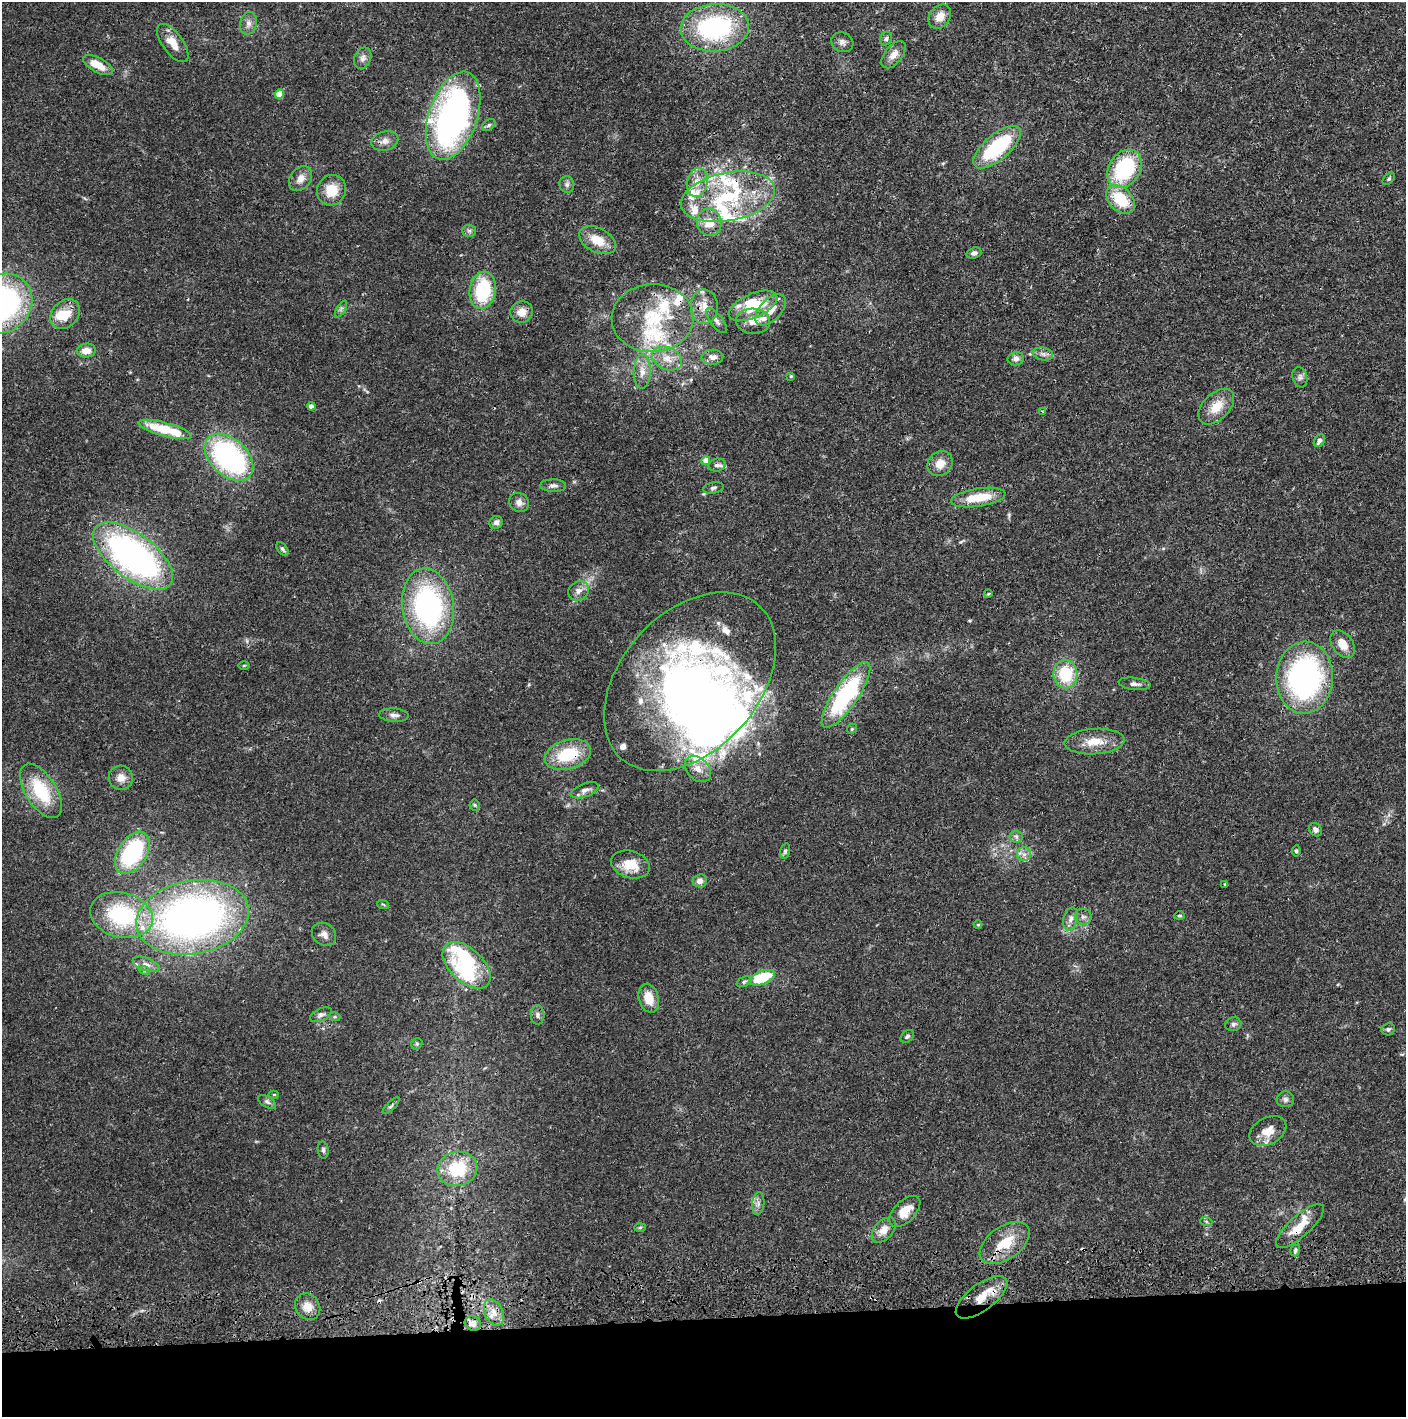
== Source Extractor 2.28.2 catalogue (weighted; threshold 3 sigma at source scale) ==
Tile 8 of 3 x 3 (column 2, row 3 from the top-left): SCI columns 1419-2822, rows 119-1533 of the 4237 x 4419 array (HDU 1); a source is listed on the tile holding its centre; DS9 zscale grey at full resolution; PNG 1408 x 1419 px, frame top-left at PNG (2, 2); each listed source drawn as its Kron ellipse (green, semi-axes under 4 px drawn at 4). Shown black and unused: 7% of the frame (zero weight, under 3 of 4 exposures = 6% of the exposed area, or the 3 px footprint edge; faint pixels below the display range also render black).
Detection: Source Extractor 2.28.2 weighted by HDU 2 'WHT'; one run over the whole footprint, this tile lists its part. Background 0.0265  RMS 0.0025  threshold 0.0114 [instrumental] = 3 sigma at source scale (4.5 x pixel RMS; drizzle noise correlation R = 1.50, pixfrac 1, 0.05/0.05 arcsec/px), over >= 5 px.
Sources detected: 163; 1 too faint to see at this stretch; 6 inside a brighter object's white glare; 2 cosmic-ray / hot-pixel residue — neither listed nor drawn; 25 inside a brighter listed object's ellipse — not listed separately; the other 129 listed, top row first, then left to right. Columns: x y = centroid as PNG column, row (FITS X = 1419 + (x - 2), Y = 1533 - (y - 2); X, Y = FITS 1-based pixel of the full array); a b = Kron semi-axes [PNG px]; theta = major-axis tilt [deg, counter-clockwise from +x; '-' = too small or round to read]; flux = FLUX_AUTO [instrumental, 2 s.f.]
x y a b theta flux
940 17 13 10 53 2.7
248 23 11 8 78 1.4
715 28 34 24 4 35
886 39 7 6 - 0.59
842 42 11 9 -28 1.2
173 43 22 10 -54 3.6
894 55 16 9 51 2.3
363 58 11 8 66 1.2
98 65 16 7 -28 3.8
279 94 5 4 - 6.1
453 116 46 24 71 89
489 125 7 5 37 0.51
385 141 14 9 15 1.6
997 147 29 12 41 20
1124 169 20 15 57 22
301 179 14 10 52 2.1
1389 179 7 4 46 0.43
697 182 15 10 77 3.1
567 184 8 7 - 0.88
332 190 15 14 - 5.4
728 197 48 24 11 23
1120 199 17 11 -43 9
709 222 13 12 - 4.2
469 231 6 6 - 0.65
597 240 20 12 -28 4.9
974 253 7 5 18 0.91
483 290 19 13 81 16
2 304 32 28 42 58
753 306 26 12 24 10
704 307 17 13 -88 3.4
341 309 9 4 58 0.55
771 310 19 10 46 3.6
522 312 11 10 - 2.8
65 314 16 13 48 4.8
652 318 41 34 2 18
716 321 15 6 -52 1.1
753 321 17 12 -4 3.1
86 351 9 7 6 2.5
1043 354 10 6 -10 1
712 357 11 7 2 1.6
667 359 16 11 -24 3.1
1016 359 8 6 11 1.1
642 372 17 8 89 2.3
791 376 4 4 - 0.27
1300 377 10 7 -75 0.92
311 406 4 4 - 1.2
1216 407 21 13 45 4.7
1042 411 3 3 - 0.18
165 429 27 6 -15 10
1319 441 7 5 59 1
229 457 28 18 -43 51
706 461 4 4 - 3.4
940 464 13 11 41 3.1
717 465 9 6 7 0.86
553 486 13 6 -1 0.95
713 488 10 5 11 0.68
978 498 27 9 9 7.1
519 502 10 9 - 1.4
496 522 7 6 - 0.91
282 549 8 4 -52 0.54
133 556 47 22 -37 86
579 591 11 9 31 1.6
988 594 4 3 - 0.23
428 606 38 25 -82 50
1343 644 15 10 -54 3.2
244 665 5 3 - 0.25
1065 674 14 12 -89 11
1305 678 36 28 87 60
690 682 103 69 48 140
1134 684 16 6 -7 1
846 695 39 12 55 33
394 715 15 6 -3 1.2
852 729 5 4 - 0.32
1094 741 30 12 3 5
568 754 23 14 17 11
698 769 15 10 -47 2.6
121 778 12 12 - 2.2
585 790 14 6 21 1.3
41 791 30 15 -58 13
475 805 5 5 - 0.37
1315 830 7 6 - 0.9
1016 836 6 6 - 0.67
785 851 8 5 75 0.56
1296 851 5 4 - 0.43
132 853 23 14 58 26
1024 854 7 7 - 1
630 865 20 13 -15 5.1
700 881 7 6 - 1.4
1225 884 3 3 - 0.25
383 904 6 3 -20 0.27
121 915 32 22 -14 24
1180 916 5 4 - 0.34
192 917 57 36 10 130
1083 917 8 7 - 0.91
1071 919 12 7 74 1.5
978 925 4 4 - 0.31
324 934 13 10 -37 1.7
146 964 14 6 -19 1.5
467 965 29 16 -43 11
145 971 5 3 - 0.29
762 978 13 6 21 10
744 982 8 5 22 0.5
649 998 15 10 -74 4
321 1015 11 6 26 0.9
538 1015 9 7 -90 0.79
335 1017 5 3 - 0.32
1233 1024 8 7 - 0.8
1388 1029 7 6 - 0.55
907 1036 7 5 42 0.6
417 1044 6 5 - 0.37
274 1094 5 3 - 0.27
1285 1099 8 8 - 0.86
267 1102 10 5 -32 0.66
391 1106 11 4 44 0.49
1268 1131 20 13 29 3.7
323 1150 9 5 -83 0.62
457 1169 20 17 14 10
758 1203 11 6 83 1
905 1211 19 10 45 4.2
1206 1221 6 4 -19 0.37
1300 1226 31 10 42 4.9
640 1227 6 4 2 0.33
884 1230 15 9 47 2.8
1005 1243 28 16 35 8
1295 1250 6 5 - 0.5
982 1297 31 13 37 6.2
308 1307 14 12 -51 2.7
494 1312 14 9 -65 2.4
473 1323 8 7 - 1.9
Overlapping masked pixels (flux is a lower limit): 6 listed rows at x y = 453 116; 690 682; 568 754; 192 917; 1300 1226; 982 1297
Isophote crosses this tile's border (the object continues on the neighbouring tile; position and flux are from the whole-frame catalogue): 1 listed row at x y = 2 304